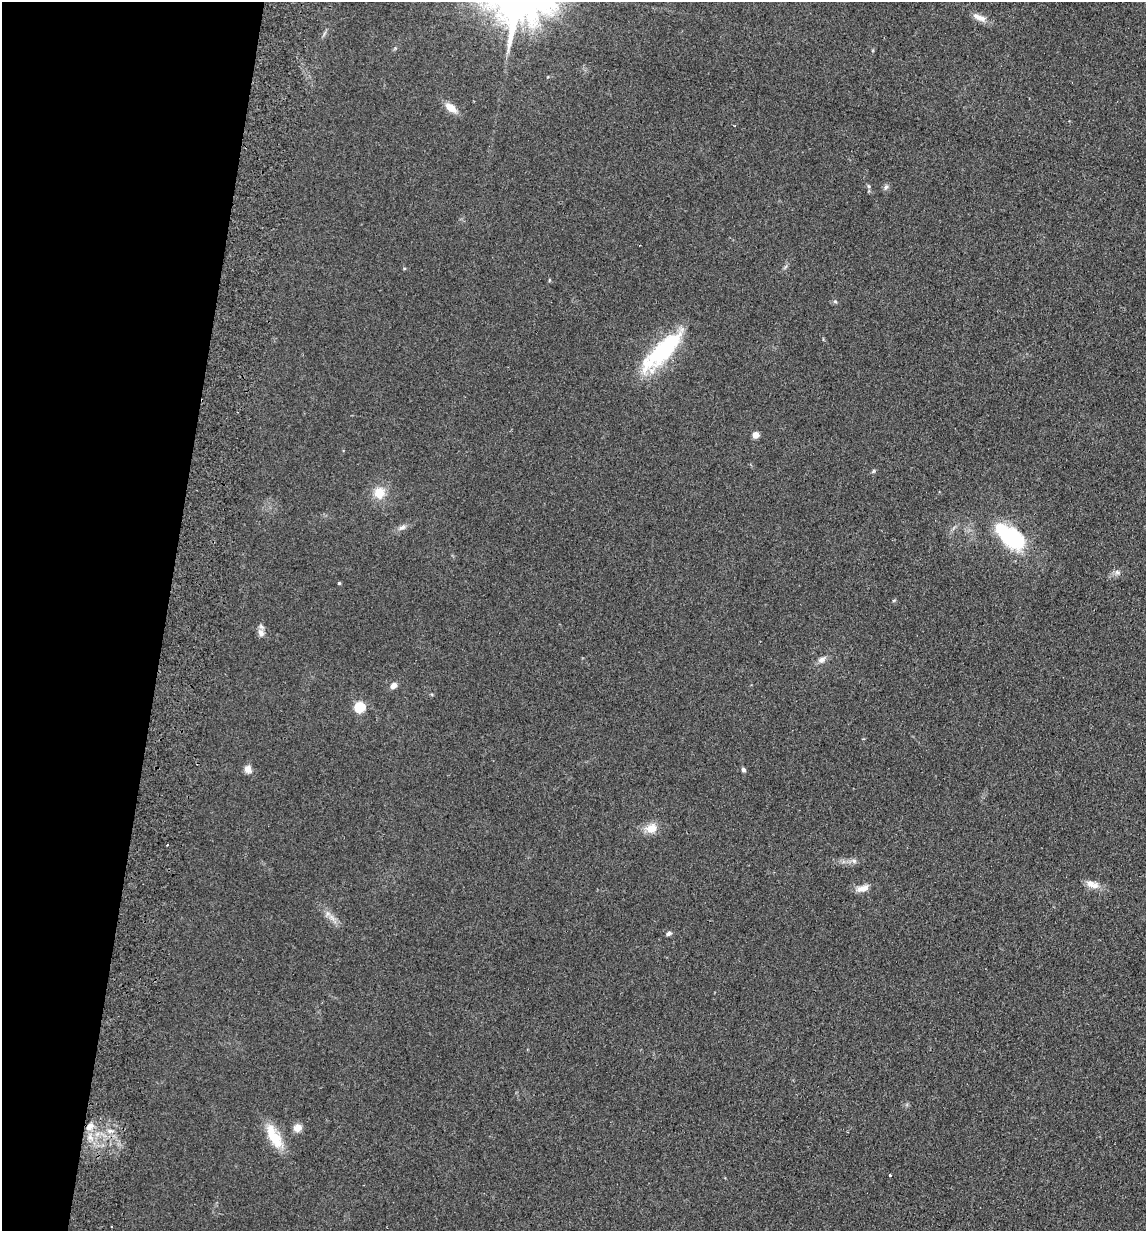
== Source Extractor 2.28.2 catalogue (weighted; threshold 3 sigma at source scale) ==
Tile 9 of 4 x 4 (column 1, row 3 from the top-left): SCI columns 176-1319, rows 1242-2470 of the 5045 x 4941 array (HDU 1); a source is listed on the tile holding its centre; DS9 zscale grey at full resolution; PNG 1148 x 1233 px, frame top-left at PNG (2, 2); no overlay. Shown black and unused: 14% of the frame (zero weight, under 2 of 3 exposures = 3% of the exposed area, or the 3 px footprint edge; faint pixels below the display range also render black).
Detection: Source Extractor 2.28.2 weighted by HDU 2 'WHT'; one run over the whole footprint, this tile lists its part. Background 0.166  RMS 0.012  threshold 0.0521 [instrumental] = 3 sigma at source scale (4.5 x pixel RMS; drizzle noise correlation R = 1.50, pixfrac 1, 0.05/0.05 arcsec/px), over >= 5 px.
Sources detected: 33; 1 inside a brighter object's white glare — not listed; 1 inside a brighter listed object's ellipse — not listed separately; the other 31 listed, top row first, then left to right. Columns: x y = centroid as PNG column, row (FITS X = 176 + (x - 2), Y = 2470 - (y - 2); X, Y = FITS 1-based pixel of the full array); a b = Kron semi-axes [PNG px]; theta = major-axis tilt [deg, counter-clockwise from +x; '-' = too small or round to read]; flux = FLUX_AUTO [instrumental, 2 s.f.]
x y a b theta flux
979 17 19 7 -25 9.5
451 108 14 8 -38 14
734 125 4 3 - 2.4
868 186 6 4 -70 1.7
886 187 8 5 59 2.8
662 353 62 21 39 93
755 435 5 4 - 19
873 471 6 4 89 1.5
379 493 14 12 86 18
402 527 11 5 29 4.5
1010 537 31 15 -38 110
1117 572 9 6 -30 3.5
339 583 4 4 - 1.2
261 633 9 8 - 5.8
821 660 10 8 26 5.3
393 685 7 6 - 6.4
360 707 5 5 - 90
863 739 4 3 - 0.97
248 769 10 9 - 6.2
743 770 5 5 - 2.5
651 829 16 12 10 13
168 845 3 3 - 4.2
854 861 9 6 -16 3.7
1095 886 13 9 10 8.2
863 888 16 8 14 9.4
669 933 6 5 - 2.9
90 1126 11 8 49 8.8
297 1128 10 9 - 8.3
110 1131 7 4 -18 2.9
274 1136 32 12 -61 34
890 1175 3 3 - 3.8